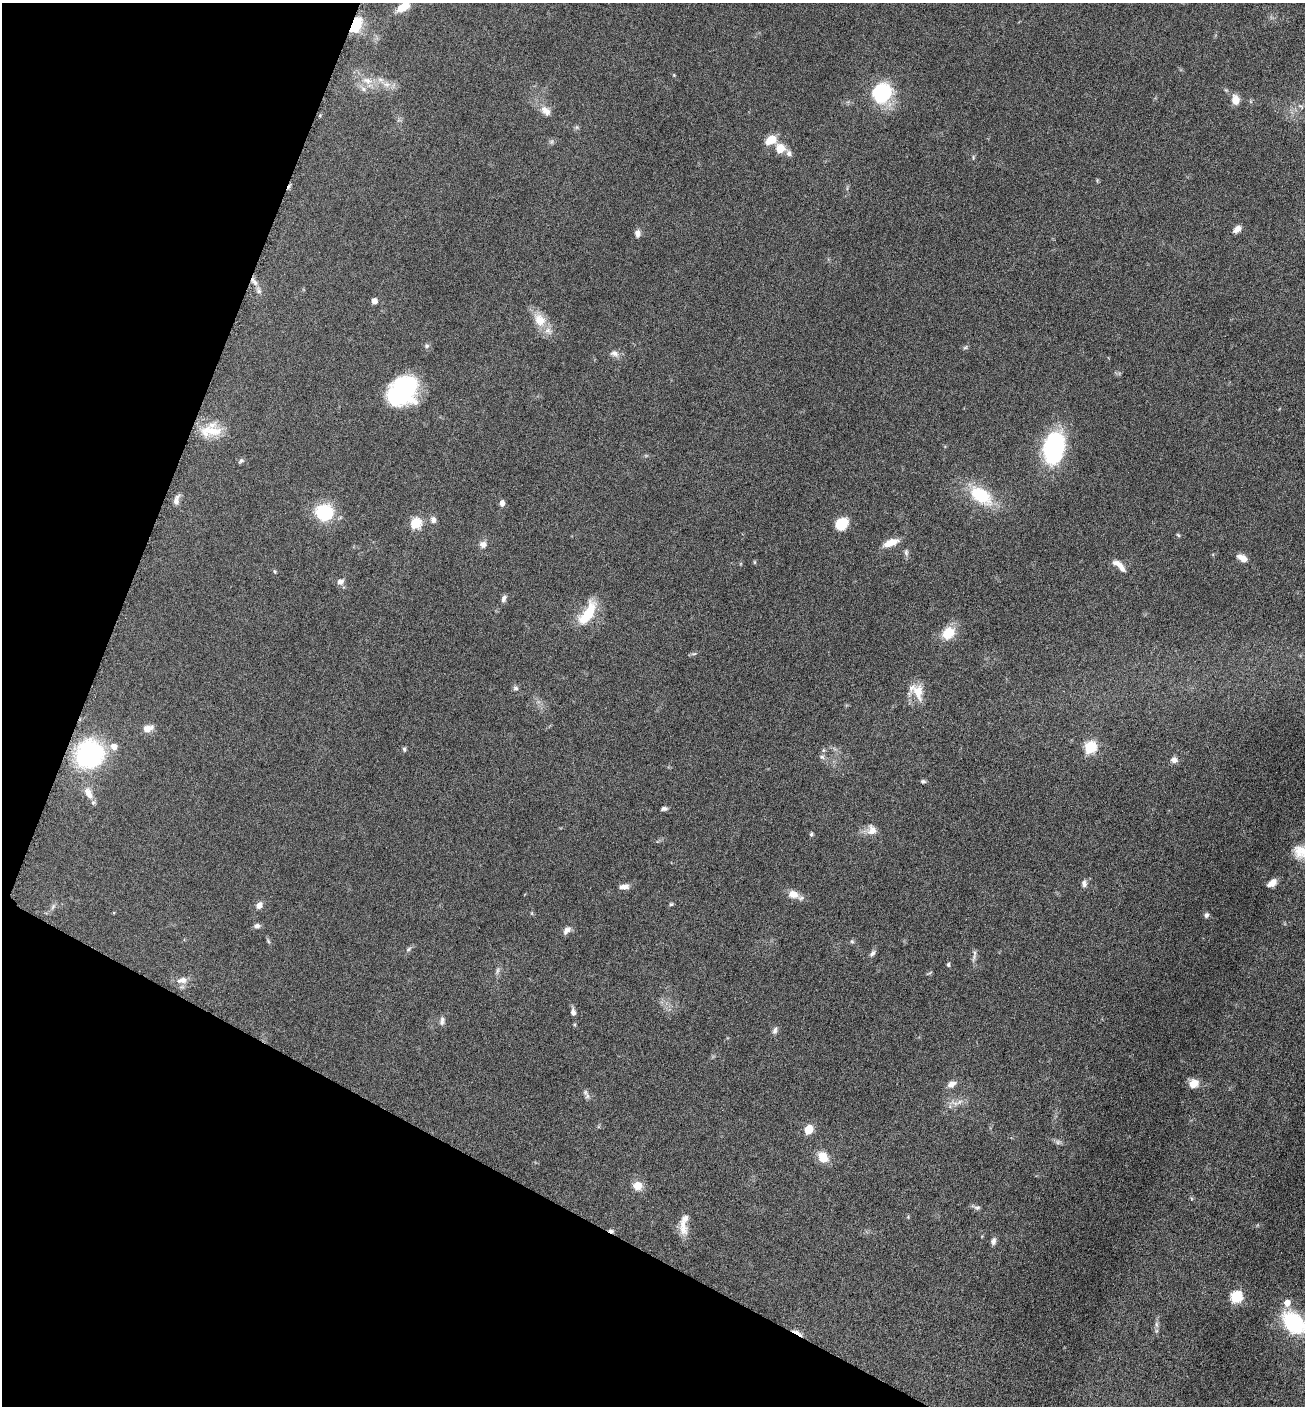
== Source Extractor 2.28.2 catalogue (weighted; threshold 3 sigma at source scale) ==
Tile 9 of 4 x 4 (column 1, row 3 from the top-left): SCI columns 286-1588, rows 1410-2813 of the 5649 x 5632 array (HDU 1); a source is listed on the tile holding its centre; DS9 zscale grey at full resolution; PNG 1307 x 1408 px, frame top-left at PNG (2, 3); no overlay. Shown black and unused: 22% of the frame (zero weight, under 6 of 12 exposures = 1% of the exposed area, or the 3 px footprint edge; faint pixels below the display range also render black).
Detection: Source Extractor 2.28.2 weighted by HDU 2 'WHT'; one run over the whole footprint, this tile lists its part. Background 0.088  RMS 0.0039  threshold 0.0158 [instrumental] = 3 sigma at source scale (4.09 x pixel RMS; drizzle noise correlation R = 1.36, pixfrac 0.8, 0.05/0.05 arcsec/px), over >= 5 px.
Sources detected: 103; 1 inside a brighter object's white glare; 1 cosmic-ray / hot-pixel residue — not listed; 5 inside a brighter listed object's ellipse — not listed separately; the other 96 listed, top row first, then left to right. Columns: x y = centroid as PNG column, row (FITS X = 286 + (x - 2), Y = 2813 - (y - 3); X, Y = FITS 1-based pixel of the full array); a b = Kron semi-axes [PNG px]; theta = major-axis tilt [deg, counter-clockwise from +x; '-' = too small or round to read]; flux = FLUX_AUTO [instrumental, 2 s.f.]
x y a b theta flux
403 7 13 8 33 6.1
356 23 16 14 43 8.1
367 81 17 9 -16 4.2
387 84 12 7 -3 2.7
363 89 8 6 -24 1.3
882 93 19 18 - 28
1235 100 11 9 -80 3.4
1301 106 9 4 -40 0.62
546 111 17 10 -48 3.2
577 127 6 4 71 0.6
771 140 12 8 30 6.6
780 148 9 9 - 5.2
789 153 9 7 -69 1.4
973 157 7 3 -90 0.44
1237 229 10 6 39 2.3
637 233 9 7 -89 1.6
254 282 15 4 -51 1.7
374 301 5 5 - 2.4
540 320 20 15 -51 6.5
427 346 7 5 21 0.75
965 347 7 4 30 0.59
614 353 12 9 -22 1.9
403 391 30 22 45 41
211 431 33 15 3 9.5
1054 448 32 19 79 43
241 461 7 6 - 0.88
981 495 29 16 -34 17
176 500 15 7 77 1.9
502 503 8 6 -87 1.5
324 512 16 14 -8 20
433 520 9 7 -82 1.5
415 523 6 6 - 25
842 523 12 10 38 9.3
1178 535 6 3 -44 0.43
891 543 18 7 21 4.5
483 544 10 9 - 1.9
906 552 10 6 -89 0.98
1242 558 13 7 -32 2.9
755 562 6 4 -90 0.37
1119 565 19 7 -34 3.2
274 571 7 3 -71 0.4
340 582 8 7 - 1.8
504 598 9 5 66 1.2
588 613 30 11 58 13
948 633 15 12 45 7.8
694 654 6 4 1 0.56
516 688 7 6 - 0.91
918 692 24 14 -75 6.1
148 728 14 8 17 2.8
1090 747 6 6 - 35
404 749 7 5 90 0.62
823 750 6 4 89 0.55
89 754 35 33 57 38
822 757 8 6 -17 0.92
1174 760 8 7 - 1.7
923 781 6 4 -2 0.66
88 793 19 10 -64 3.8
664 809 7 5 7 0.99
872 830 15 12 -81 3.1
811 834 5 4 - 0.71
1084 883 11 7 -84 1.2
1272 883 10 6 34 2.9
624 887 13 6 6 2
793 894 14 10 -14 3.6
671 904 5 5 - 0.51
259 905 8 6 57 2.2
53 906 10 4 57 0.95
1206 915 6 5 - 0.99
257 926 8 6 2 1.3
567 930 12 7 50 1.8
852 941 6 5 - 0.58
408 949 8 5 37 0.74
872 953 10 5 47 1.1
974 957 13 5 72 1.2
948 964 5 4 - 0.58
497 971 11 4 81 0.99
182 980 14 8 8 3
573 1012 9 6 -79 1.4
442 1021 13 6 80 1.3
775 1030 10 6 75 1.2
1193 1083 9 8 - 4.8
951 1084 11 7 34 2.4
585 1092 9 7 -90 1.1
959 1102 12 4 32 1.6
809 1129 6 5 - 13
1058 1142 7 7 - 0.94
823 1157 12 9 -52 6.1
637 1186 10 10 - 4
977 1208 9 6 6 0.91
683 1227 24 10 -78 4.2
993 1241 10 6 78 1.3
1236 1297 6 6 - 36
1287 1303 7 6 - 3.3
1293 1323 23 16 -45 30
1156 1324 10 5 -89 1.2
797 1332 16 4 -30 1.8
Overlapping masked pixels (flux is a lower limit): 3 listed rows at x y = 356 23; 254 282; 797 1332
Isophote crosses this tile's border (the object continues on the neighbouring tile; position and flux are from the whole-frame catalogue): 2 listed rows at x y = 403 7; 1293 1323